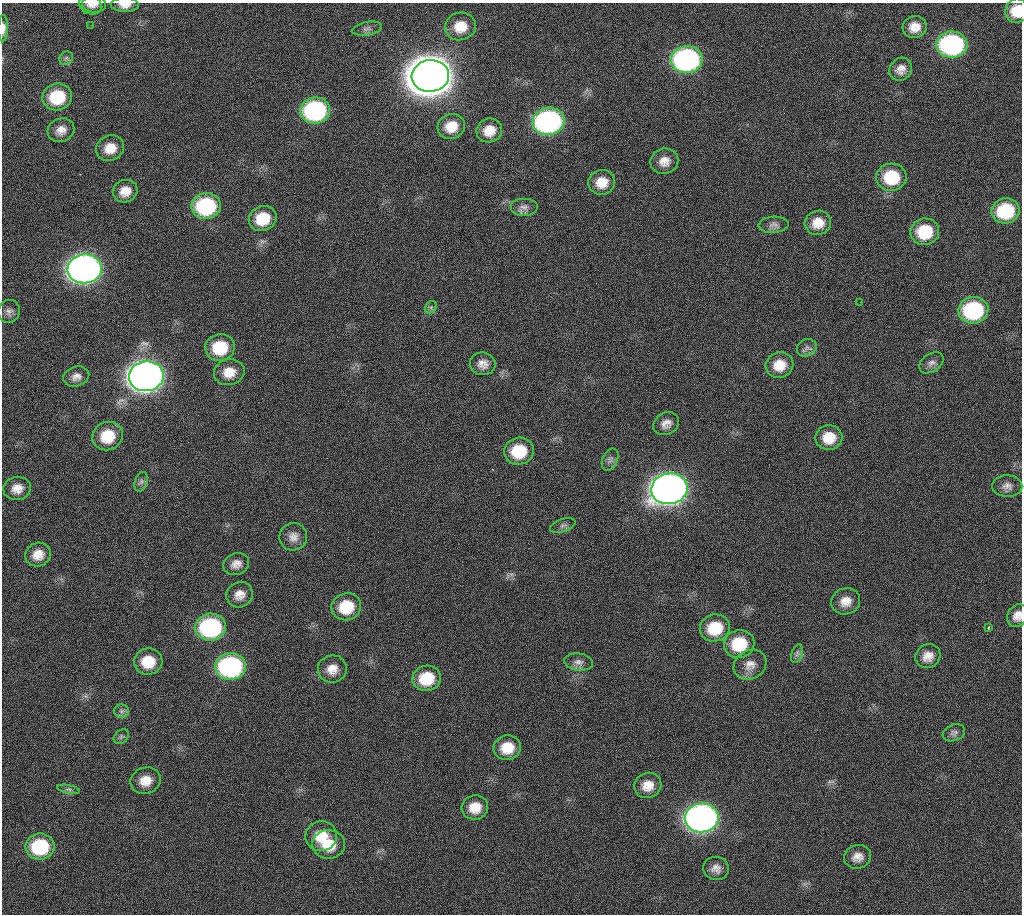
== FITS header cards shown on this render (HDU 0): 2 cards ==
NAXIS1  =                 1020 / length of data axis 1
NAXIS2  =                 912  / length of data axis 2

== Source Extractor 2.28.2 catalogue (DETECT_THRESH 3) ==
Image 1020 x 912 px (HDU 0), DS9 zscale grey, 1 PNG px = 1 image px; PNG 1024 x 916 px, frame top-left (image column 1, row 912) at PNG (2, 3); each listed source drawn as its Kron ellipse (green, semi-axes under 4 px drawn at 4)
Background 295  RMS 18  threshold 52.6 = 3 sigma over >= 5 px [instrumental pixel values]
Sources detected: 88; all 88 listed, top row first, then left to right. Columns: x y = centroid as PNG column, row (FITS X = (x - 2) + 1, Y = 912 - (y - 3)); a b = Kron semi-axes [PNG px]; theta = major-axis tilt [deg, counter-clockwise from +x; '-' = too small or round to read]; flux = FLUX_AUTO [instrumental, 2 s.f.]
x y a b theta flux
90 4 12 9 -31 6.5e+03
94 4 12 8 -2 5.9e+03
125 5 14 7 0 8.7e+03
1017 11 12 11 - 2.9e+04
91 25 2 2 - 5.8e+02
460 26 15 14 - 2.4e+04
915 27 12 11 - 1.5e+04
3 28 13 5 90 7.4e+03
367 29 15 6 10 5.5e+03
952 45 15 13 2 2.5e+05
66 58 7 6 - 3.3e+03
687 59 16 13 5 3.5e+05
901 69 12 10 47 9.9e+03
430 76 19 16 6 4.7e+06
57 97 15 13 15 5.9e+04
315 110 15 13 9 1.9e+05
549 121 16 13 11 3.5e+05
451 126 14 12 25 2.2e+04
61 130 14 11 25 1.1e+04
489 130 13 12 - 1.8e+04
110 148 14 12 27 1.9e+04
664 161 14 12 19 1.3e+04
891 177 15 13 4 5.7e+04
602 182 13 12 - 2.0e+04
125 191 12 11 - 1.5e+04
206 206 15 13 11 1.2e+05
524 207 14 9 0 7.4e+03
1006 211 14 12 12 7.5e+04
263 218 14 12 21 3.6e+04
818 223 13 12 - 1.9e+04
774 225 15 8 3 6.3e+03
925 232 14 13 - 5.3e+04
85 269 17 14 8 1.1e+06
860 302 2 2 - 1.0e+03
431 307 7 5 46 2.7e+03
973 310 15 13 9 1.4e+05
9 311 12 10 65 6.2e+03
220 347 15 13 12 5.0e+04
807 348 10 8 27 4.9e+03
931 363 13 9 34 6.5e+03
483 364 13 11 -10 1.0e+04
779 365 14 12 20 2.3e+04
229 372 15 13 13 1.9e+04
146 376 17 15 7 1.6e+06
76 377 13 10 16 8.7e+03
666 424 13 11 30 9.8e+03
108 436 15 14 - 4.0e+04
829 438 13 12 - 2.5e+04
519 451 15 13 13 4.8e+04
610 460 12 7 67 5.0e+03
141 482 10 6 71 4.3e+03
1007 486 15 11 -2 8.6e+03
17 488 14 11 9 1.3e+04
669 489 18 15 11 1.5e+06
563 526 13 6 19 4.4e+03
293 537 14 13 - 1.1e+04
38 555 13 11 23 1.5e+04
236 564 13 10 22 9.4e+03
240 595 14 12 32 1.2e+04
846 601 14 13 - 1.5e+04
346 607 15 13 18 4.3e+04
1017 616 12 9 64 1.1e+04
211 627 15 13 7 1.8e+05
715 628 15 13 19 4.4e+04
988 628 3 3 - 3.5e+03
739 644 15 14 - 5.3e+04
797 654 9 5 72 3.6e+03
928 656 13 11 35 1.3e+04
148 662 14 13 - 3.1e+04
579 662 14 8 -8 7.1e+03
750 665 17 14 31 1.4e+04
231 666 15 13 5 2.5e+05
332 669 14 13 - 1.5e+04
427 678 14 12 13 4.3e+04
121 711 7 6 - 4.0e+03
954 733 11 8 21 4.8e+03
121 737 8 6 43 3.3e+03
507 748 14 12 13 2.7e+04
146 781 15 13 20 1.8e+04
648 785 14 12 23 1.6e+04
69 789 11 3 -10 2.8e+03
475 807 13 12 - 2.0e+04
702 818 17 14 6 8.9e+05
321 836 16 15 - 2.9e+04
329 844 16 14 -2 3.0e+04
40 847 14 13 - 8.5e+04
858 857 14 11 14 1.1e+04
716 868 13 11 -6 9.4e+03
At the frame edge (FLAGS 8, measured only in part): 4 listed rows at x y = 125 5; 1017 11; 3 28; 1017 616